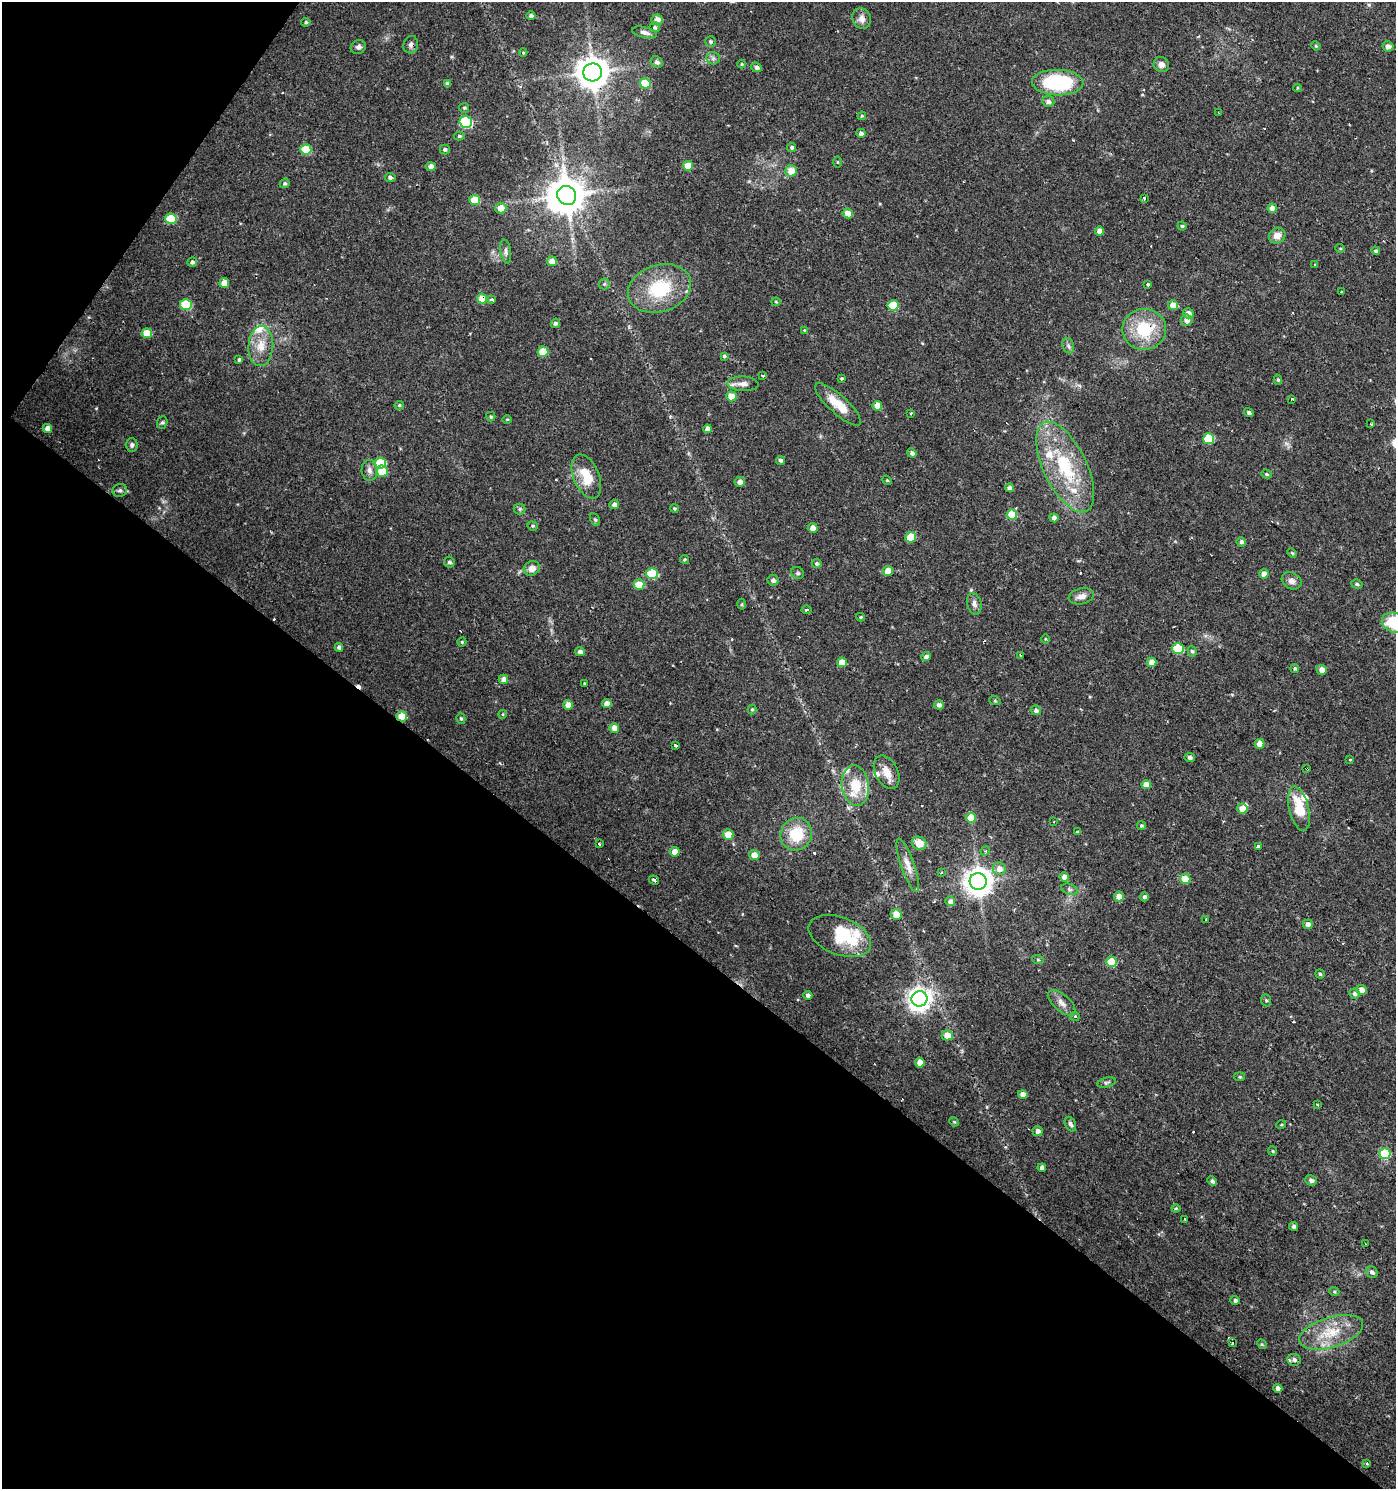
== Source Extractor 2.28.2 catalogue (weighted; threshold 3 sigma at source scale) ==
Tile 9 of 4 x 4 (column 1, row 3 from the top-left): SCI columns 176-1569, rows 1493-2979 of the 5999 x 5954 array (HDU 1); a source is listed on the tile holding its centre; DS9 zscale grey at full resolution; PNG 1398 x 1491 px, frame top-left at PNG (2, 2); each listed source drawn as its Kron ellipse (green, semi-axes under 4 px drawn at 4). Shown black and unused: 39% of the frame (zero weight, under 2 of 3 exposures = <1% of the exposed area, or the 3 px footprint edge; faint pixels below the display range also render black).
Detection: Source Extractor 2.28.2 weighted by HDU 2 'WHT'; one run over the whole footprint, this tile lists its part. Background 0.0337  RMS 0.0035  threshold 0.0159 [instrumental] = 3 sigma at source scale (4.5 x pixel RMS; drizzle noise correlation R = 1.50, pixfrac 1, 0.0396/0.0396 arcsec/px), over >= 5 px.
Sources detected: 258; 1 inside a brighter object's white glare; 11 cosmic-ray / hot-pixel residue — neither listed nor drawn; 11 inside a brighter listed object's ellipse — not listed separately; the other 235 listed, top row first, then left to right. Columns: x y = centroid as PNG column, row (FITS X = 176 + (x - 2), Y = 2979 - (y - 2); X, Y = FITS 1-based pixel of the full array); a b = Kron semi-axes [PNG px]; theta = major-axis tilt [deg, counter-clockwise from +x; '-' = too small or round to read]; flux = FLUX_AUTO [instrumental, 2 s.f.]
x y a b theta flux
531 16 4 4 - 0.94
862 18 10 9 - 2.2
657 20 5 5 - 2.7
306 22 4 3 - 0.56
655 27 5 5 - 0.69
644 32 13 5 -13 1.5
711 41 5 5 - 0.7
411 45 9 7 74 1.3
1316 46 5 3 - 0.35
1388 46 5 5 - 1.6
358 47 8 6 26 1.2
523 53 4 4 - 0.43
713 58 6 6 - 0.88
657 62 6 5 - 1.1
742 64 4 4 - 0.39
1161 65 8 7 - 1.6
756 67 5 4 - 1.2
593 72 9 9 - 630
645 83 5 5 - 10
1058 83 26 13 -2 30
447 84 4 4 - 1
1298 88 4 4 - 0.4
1048 101 6 5 - 1.4
464 108 5 5 - 0.54
1219 113 3 2 - 0.26
862 116 4 3 - 0.37
466 122 6 5 - 27
861 133 5 4 - 1.1
459 136 5 4 - 0.58
792 147 4 4 - 0.74
445 149 5 5 - 0.73
306 150 5 5 - 12
837 162 6 4 -89 0.39
688 166 5 5 - 5.9
431 167 5 4 - 2.1
791 171 6 5 - 4.3
390 178 5 4 - 0.79
285 183 5 4 - 0.56
567 195 10 9 - 880
1145 198 3 3 - 1.9
475 200 5 5 - 8.1
501 208 5 5 - 4.5
1272 208 5 4 - 2.2
848 213 5 5 - 3
171 219 5 5 - 10
1182 226 4 4 - 0.55
1099 231 4 4 - 2.7
1277 236 8 7 - 3.1
1340 248 5 3 - 0.33
506 251 12 5 -81 1.1
1376 251 4 4 - 0.66
552 261 5 5 - 3.6
192 262 5 4 - 0.79
1315 264 3 2 - 0.36
224 283 5 5 - 3.4
604 284 5 5 - 0.58
1147 285 3 3 - 1.1
659 288 32 23 17 19
1341 292 3 3 - 2.2
482 299 5 5 - 5.7
491 300 3 3 - 3.3
776 302 4 4 - 0.38
186 305 6 5 - 16
893 305 5 5 - 13
1173 305 5 5 - 4.6
1188 313 5 5 - 1.9
1187 320 6 5 - 1.6
555 323 5 4 - 0.78
1144 329 22 20 3 16
805 330 3 3 - 2.1
147 333 5 5 - 6.3
261 346 20 12 86 6.1
1068 346 8 5 -69 0.92
543 352 5 5 - 8.7
724 356 4 4 - 0.57
239 360 3 3 - 1.1
762 376 3 2 - 0.52
841 379 3 3 - 2
1278 380 5 4 - 0.51
743 384 15 7 -3 2.2
731 396 5 5 - 5
1292 399 4 3 - 1.7
838 404 30 9 -42 7.7
399 405 5 4 - 0.46
877 406 5 4 - 3.5
911 413 3 2 - 0.33
1249 413 5 4 - 0.74
491 417 4 4 - 0.52
507 419 5 3 - 0.32
162 422 6 5 - 0.61
1371 424 3 2 - 0.29
47 428 5 4 - 2.6
707 429 4 4 - 1.6
1209 439 5 5 - 16
132 445 7 6 - 0.82
912 453 5 4 - 0.89
780 460 5 4 - 0.8
380 463 6 5 - 13
1065 467 49 21 -64 26
370 470 10 8 -84 1.8
382 471 6 5 - 7.5
1267 474 5 4 - 0.48
586 476 23 13 -67 8.9
887 480 5 4 - 0.47
740 482 5 5 - 1.9
1009 488 4 4 - 1.7
120 490 7 6 - 0.88
614 504 5 5 - 1.5
674 508 4 4 - 0.44
520 509 6 5 - 0.67
1012 515 5 5 - 11
1054 518 4 4 - 1.7
595 520 7 4 -62 0.64
532 526 5 4 - 0.48
813 528 5 5 - 2.5
911 537 5 5 - 7.9
1241 542 5 4 - 1.1
1292 553 5 4 - 0.48
684 559 4 4 - 0.48
449 562 5 5 - 0.82
817 564 5 4 - 0.7
532 568 8 7 - 2.9
888 571 5 5 - 4.8
798 573 6 6 - 0.85
652 574 6 5 - 16
1264 574 4 4 - 2.4
773 580 5 5 - 1.2
1292 581 10 8 -29 1.8
1357 584 6 4 -17 0.62
639 585 5 5 - 8
1081 596 13 8 12 2.3
742 604 5 3 - 0.41
974 604 11 7 -74 1.5
807 610 5 3 - 0.57
861 617 4 4 - 0.41
1395 623 13 9 -19 13
1045 639 5 3 - 0.32
462 642 4 4 - 0.42
339 647 4 4 - 1.1
1178 649 6 5 - 16
1192 651 6 4 -71 0.64
580 652 5 4 - 1.5
1020 655 2 2 - 0.28
926 657 5 4 - 1.2
842 662 5 4 - 4.9
1152 662 5 4 - 3.5
1295 668 4 4 - 0.58
1322 670 5 5 - 2.4
503 679 5 4 - 2.1
585 684 4 3 - 1.2
995 701 6 3 -19 0.38
607 704 5 4 - 2.9
568 705 5 4 - 2.8
939 705 5 4 - 1.3
752 709 5 4 - 0.47
1036 710 5 4 - 1
503 714 4 3 - 0.31
402 716 5 5 - 7.3
461 719 5 4 - 0.54
614 728 5 4 - 3
1260 744 5 5 - 3.2
676 745 3 3 - 1.7
1190 757 5 4 - 1.1
1350 760 3 3 - 0.86
1307 769 3 2 - 0.57
887 772 18 11 -63 4.4
855 785 20 13 -81 9.2
1146 785 5 4 - 3.6
1242 808 5 5 - 3.6
1299 809 23 10 -76 10
971 818 5 5 - 6.8
1054 822 3 2 - 0.3
1141 825 5 4 - 0.59
1077 832 3 3 - 2.9
728 834 5 5 - 5.4
796 834 16 15 - 12
919 843 7 6 - 4.8
599 844 3 3 - 1.6
1258 846 3 3 - 5.7
985 851 5 4 - 0.47
675 852 5 4 - 3.1
754 855 5 5 - 3.1
908 865 28 6 -71 3.5
999 869 6 6 - 2.6
941 872 3 3 - 0.37
1064 877 5 4 - 2.4
1185 879 5 5 - 6.1
654 880 5 3 - 2.5
978 881 8 8 - 450
1070 889 9 5 -20 0.94
1119 896 5 5 - 3.4
1145 897 4 4 - 0.96
950 901 5 4 - 1.9
896 915 5 5 - 4.1
1205 919 3 3 - 1.3
1308 924 5 4 - 1.8
840 936 33 18 -21 13
1038 960 6 4 -19 0.43
1111 962 5 5 - 11
1320 974 4 4 - 0.53
1362 990 5 5 - 2.8
1355 994 5 5 - 1
808 995 4 4 - 1.1
919 999 8 7 - 290
1266 1000 6 5 - 0.6
1062 1003 17 8 -41 2.4
1075 1016 5 4 - 0.88
947 1035 5 5 - 4.7
920 1063 5 4 - 2.9
1240 1077 5 4 - 0.48
1106 1083 9 5 14 0.76
1023 1094 5 4 - 2.7
1317 1105 3 3 - 1.6
954 1122 5 4 - 0.38
1070 1124 8 5 -63 0.92
1281 1125 5 3 - 0.3
1038 1131 5 5 - 1.4
1273 1151 5 4 - 0.39
1385 1154 5 5 - 20
1042 1168 4 4 - 1.6
1311 1180 6 5 - 1.1
1212 1181 5 4 - 0.91
1176 1208 4 4 - 0.4
1185 1219 3 3 - 0.72
1294 1226 4 4 - 0.93
1366 1244 2 2 - 0.39
1372 1272 6 5 - 0.97
1334 1291 5 3 - 0.39
1235 1300 5 4 - 1.2
1331 1332 33 15 17 11
1232 1342 3 3 - 0.78
1262 1344 5 4 - 0.45
1294 1360 7 6 - 1.3
1278 1388 4 4 - 1.9
1367 1464 3 3 - 1.3
Overlapping masked pixels (flux is a lower limit): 6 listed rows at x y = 411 45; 593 72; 482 299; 1144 329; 402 716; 1307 769
Isophote crosses this tile's border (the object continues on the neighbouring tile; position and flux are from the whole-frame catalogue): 1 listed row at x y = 1395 623